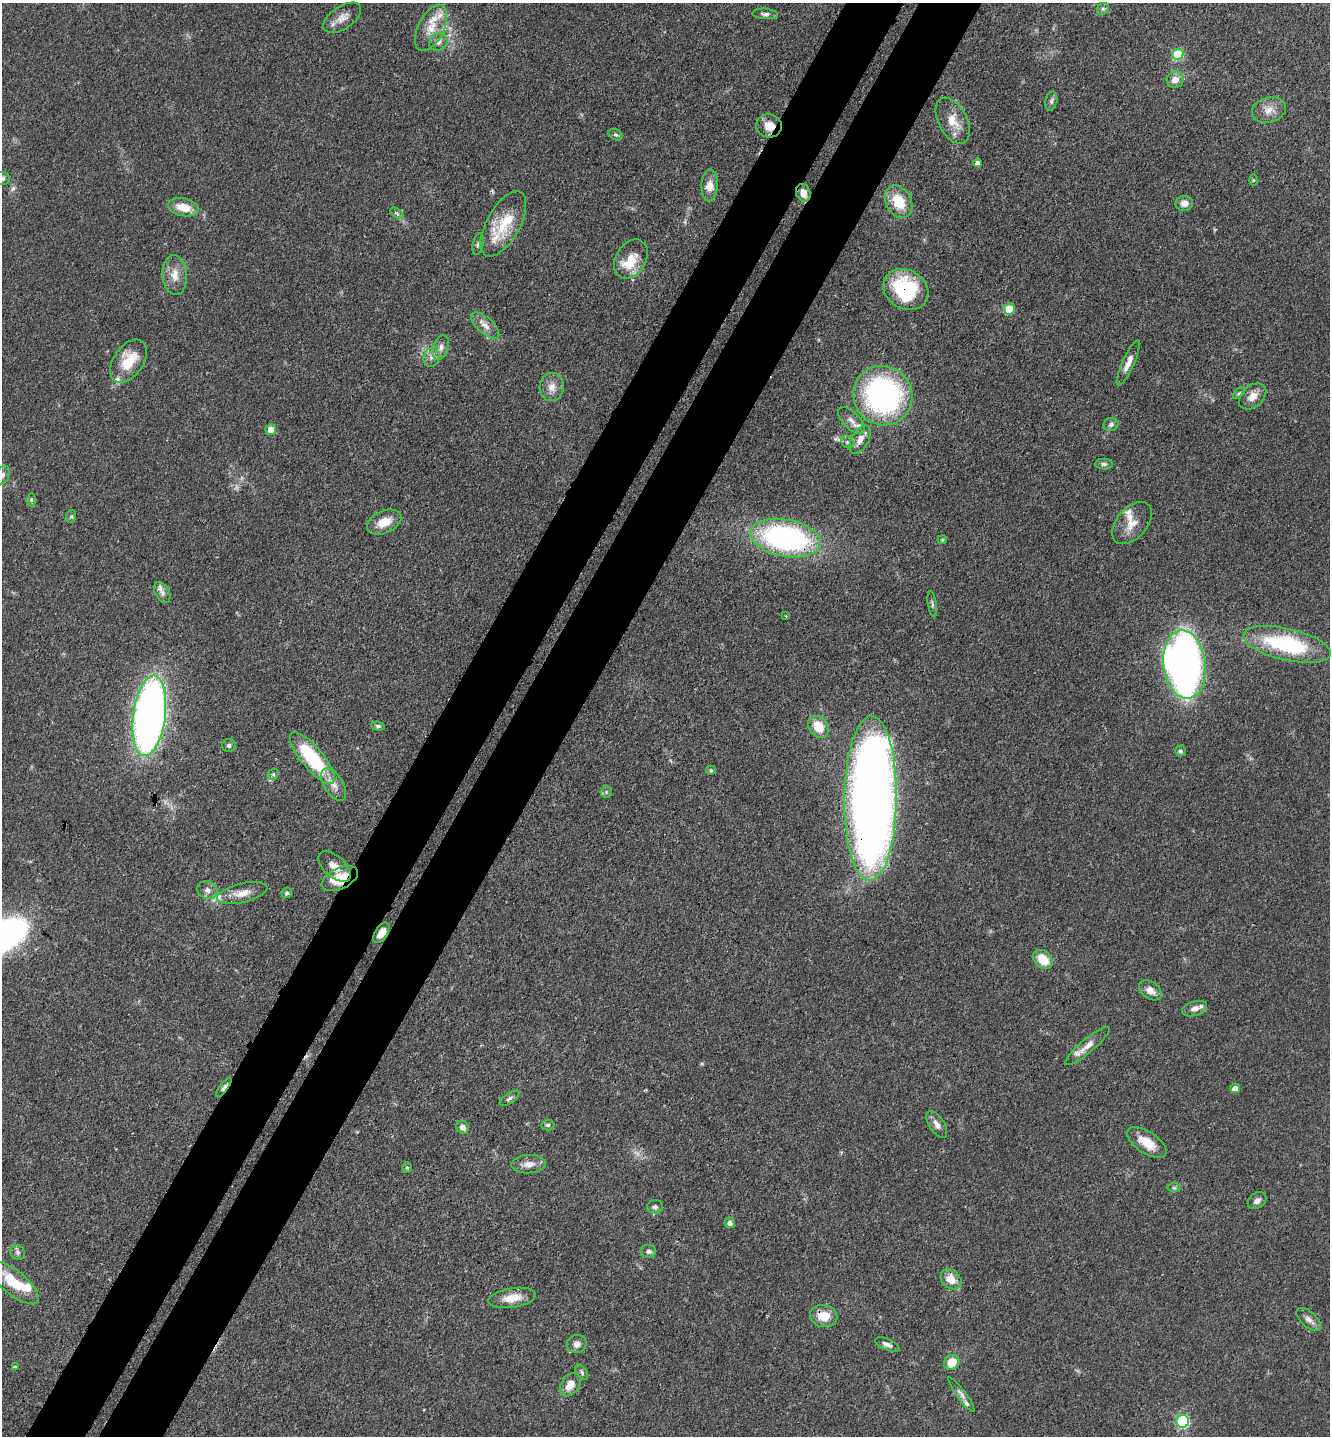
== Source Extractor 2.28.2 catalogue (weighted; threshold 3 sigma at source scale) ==
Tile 7 of 4 x 4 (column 3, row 2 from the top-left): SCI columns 2893-4220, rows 2957-4390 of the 5922 x 5914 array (HDU 1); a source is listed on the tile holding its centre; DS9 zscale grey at full resolution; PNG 1332 x 1438 px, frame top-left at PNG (2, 3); each listed source drawn as its Kron ellipse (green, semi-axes under 4 px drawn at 4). Shown black and unused: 9% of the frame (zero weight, under 3 of 4 exposures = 9% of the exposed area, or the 3 px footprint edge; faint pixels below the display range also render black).
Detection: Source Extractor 2.28.2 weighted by HDU 2 'WHT'; one run over the whole footprint, this tile lists its part. Background 0.0683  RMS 0.0039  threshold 0.0176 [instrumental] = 3 sigma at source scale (4.5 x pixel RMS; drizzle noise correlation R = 1.50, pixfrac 1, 0.05/0.05 arcsec/px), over >= 5 px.
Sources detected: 119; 2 too faint to see at this stretch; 2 inside a brighter object's white glare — neither listed nor drawn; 12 inside a brighter listed object's ellipse — not listed separately; the other 103 listed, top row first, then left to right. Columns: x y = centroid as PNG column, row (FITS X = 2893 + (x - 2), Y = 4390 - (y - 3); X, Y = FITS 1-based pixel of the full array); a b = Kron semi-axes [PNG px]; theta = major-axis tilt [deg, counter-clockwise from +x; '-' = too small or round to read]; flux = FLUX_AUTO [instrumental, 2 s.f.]
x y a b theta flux
1103 9 6 5 - 0.76
765 14 13 5 -5 1.3
342 18 21 11 34 4.1
431 28 25 13 63 7.9
438 42 9 8 - 2.1
1178 54 6 5 - 22
1175 80 9 8 - 3.4
1051 101 9 6 78 1
1269 110 17 12 15 4.4
953 121 25 14 -63 7.2
769 126 13 11 -12 4.8
616 135 7 5 -28 0.78
977 163 4 4 - 1.7
2 178 8 6 -1 1
1253 180 5 3 - 0.38
710 185 16 8 88 3.7
803 193 9 7 -70 3.5
899 202 17 12 -63 10
1184 203 9 7 6 2.5
183 207 15 9 -11 7.2
397 213 8 4 -37 0.75
503 224 36 16 61 13
478 244 11 5 77 0.99
631 259 21 15 59 7.8
175 275 20 12 -85 5.2
906 289 23 19 -31 32
1009 309 5 5 - 13
485 325 17 8 -42 3.3
441 347 13 7 71 2.3
432 357 10 8 69 2.1
128 361 24 15 55 12
1128 363 24 6 66 3.5
552 387 14 12 87 3.8
1239 393 7 4 44 0.72
883 396 30 29 - 94
1253 396 15 10 41 3.8
851 420 17 8 -45 2.9
1111 425 7 6 - 1.2
271 430 5 5 - 4
860 440 15 8 61 3.6
847 442 7 5 -46 1
1104 464 9 5 -1 0.98
3 475 10 6 65 1.4
31 500 6 4 -90 0.68
71 516 6 5 - 0.65
384 522 18 11 23 6.4
1132 523 24 15 49 6.4
785 538 36 18 -10 93
942 540 5 4 - 0.47
162 592 11 7 -62 1.7
932 604 13 4 -82 0.87
786 616 2 2 - 0.39
1287 644 45 16 -13 38
1185 665 34 21 -82 230
149 716 40 16 83 250
378 726 7 4 -7 0.86
819 727 12 9 -53 8.2
229 745 7 6 - 0.99
1180 751 5 5 - 0.87
312 758 32 11 -50 32
711 770 5 5 - 0.57
273 774 6 5 - 0.71
334 785 18 9 -59 3.9
606 792 6 5 - 0.67
871 798 82 26 89 470
335 867 19 10 -42 4.8
340 878 19 10 25 11
207 890 10 8 -26 2.1
242 893 26 9 13 4.8
287 893 5 5 - 0.95
381 933 11 6 57 3.7
1043 959 11 8 -45 8.2
1150 990 12 8 -38 3
1195 1009 13 7 18 2.4
1087 1046 28 7 40 3.6
224 1087 11 4 53 1.6
1235 1088 5 4 - 3.3
509 1098 11 5 33 1.1
937 1124 15 7 -57 2.3
548 1125 6 5 - 0.69
463 1127 7 6 - 2.2
1147 1142 22 11 -34 7.5
529 1164 17 9 3 3.3
407 1167 5 4 - 0.61
1174 1188 7 4 -1 0.7
1257 1201 10 7 36 1.7
655 1207 8 7 - 1.3
730 1223 5 5 - 1.5
648 1251 8 6 -6 1.3
17 1252 8 7 - 1.1
951 1279 11 9 -41 5
14 1283 30 12 -39 13
512 1298 24 9 9 6.3
824 1316 14 11 -11 6.7
1309 1319 15 7 -42 2.4
577 1344 10 9 - 2.2
887 1344 13 5 -23 1.5
952 1362 8 7 - 6.9
15 1367 3 3 - 0.99
582 1372 9 5 -55 0.88
570 1385 13 9 55 4.4
961 1395 21 4 -54 1.7
1183 1421 6 6 - 46
Overlapping masked pixels (flux is a lower limit): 8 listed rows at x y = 769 126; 803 193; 906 289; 871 798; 340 878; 381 933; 224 1087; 824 1316
Isophote crosses this tile's border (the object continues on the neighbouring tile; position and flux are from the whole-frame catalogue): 2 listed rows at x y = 2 178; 3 475